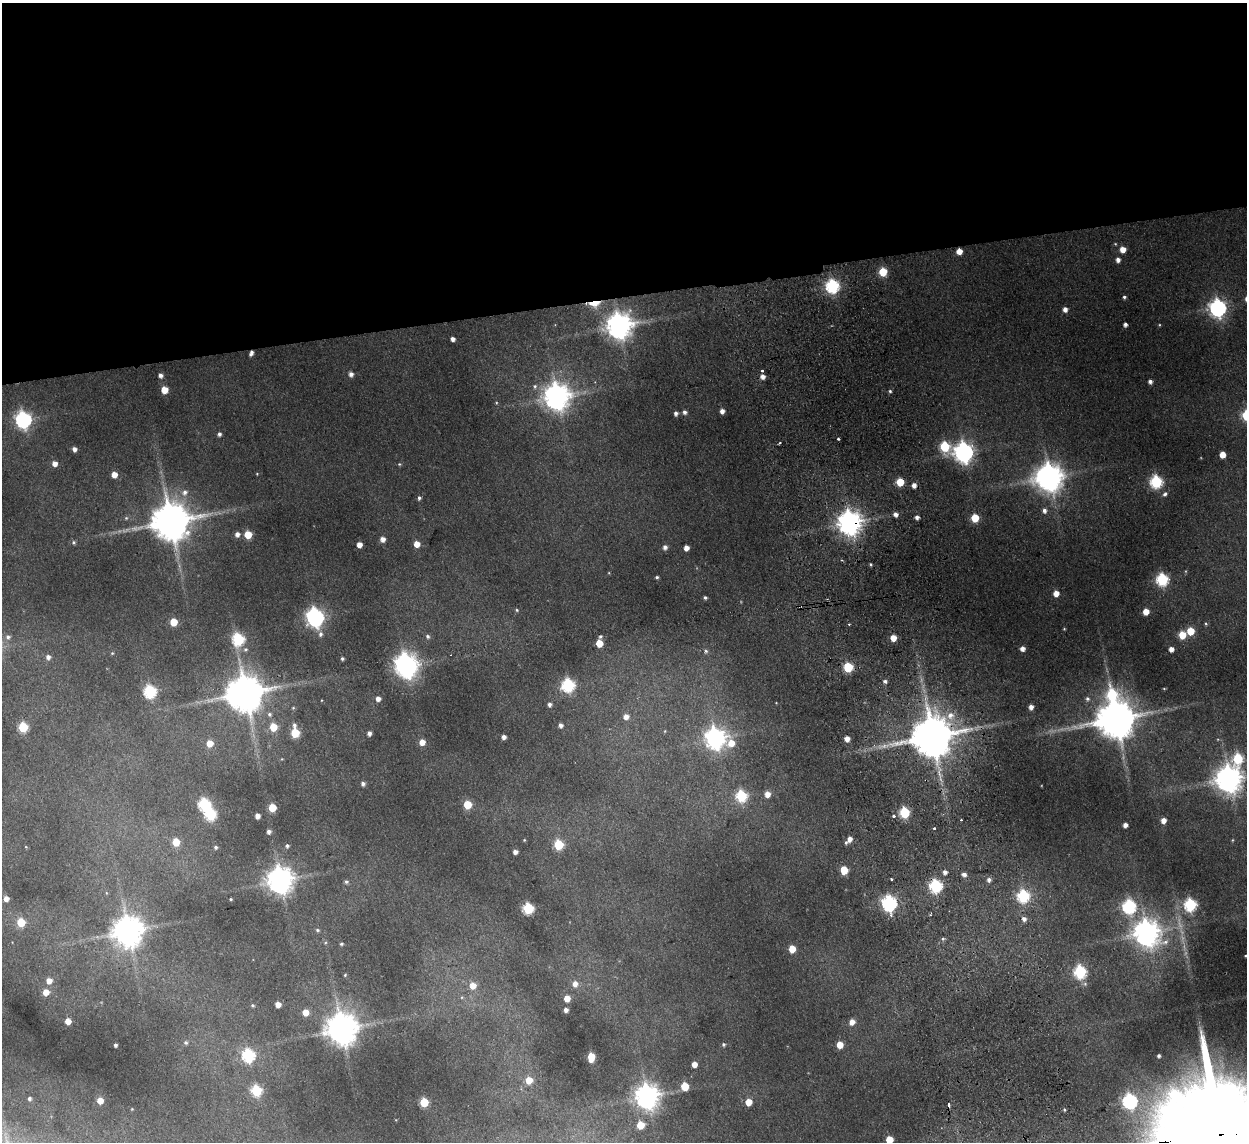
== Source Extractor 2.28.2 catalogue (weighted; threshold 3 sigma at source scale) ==
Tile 2 of 4 x 4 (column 2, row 1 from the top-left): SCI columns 1298-2542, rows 3573-4712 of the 5083 x 4981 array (HDU 1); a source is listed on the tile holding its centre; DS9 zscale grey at full resolution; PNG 1249 x 1144 px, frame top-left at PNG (2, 3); no overlay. Shown black and unused: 26% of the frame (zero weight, under 2 of 3 exposures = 3% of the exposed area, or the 3 px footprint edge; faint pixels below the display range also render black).
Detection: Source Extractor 2.28.2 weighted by HDU 2 'WHT'; one run over the whole footprint, this tile lists its part. Background 0.186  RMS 0.015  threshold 0.0658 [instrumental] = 3 sigma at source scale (4.5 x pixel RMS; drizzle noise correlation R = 1.50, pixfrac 1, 0.05/0.05 arcsec/px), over >= 5 px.
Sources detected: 206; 2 too faint to see at this stretch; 2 cosmic-ray / hot-pixel residue — not listed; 1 inside a brighter listed object's ellipse — not listed separately; the other 201 listed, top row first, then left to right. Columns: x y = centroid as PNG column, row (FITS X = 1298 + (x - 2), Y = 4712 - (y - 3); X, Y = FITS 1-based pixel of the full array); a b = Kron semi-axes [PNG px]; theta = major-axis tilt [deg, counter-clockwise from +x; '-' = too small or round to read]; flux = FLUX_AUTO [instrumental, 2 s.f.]
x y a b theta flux
1123 249 5 5 - 16
959 251 5 5 - 16
1118 260 5 5 - 6.5
883 272 6 5 - 47
832 286 6 6 - 250
1124 297 4 4 - 2.6
595 303 12 7 8 27
1218 308 7 7 - 560
1065 309 5 5 - 7.8
619 325 9 8 - 1700
1125 325 4 4 - 4.7
453 339 4 4 - 6
762 371 3 3 - 2
351 374 5 4 - 6.2
160 375 5 5 - 5.5
763 376 5 5 - 7.1
1150 382 4 4 - 5.1
535 386 6 6 - 3.2
164 390 5 5 - 26
890 391 4 4 - 2.1
557 396 9 8 - 1600
722 411 5 4 - 7.6
685 412 5 5 - 4.5
676 413 5 4 - 4.7
1246 415 6 6 - 86
23 420 7 7 - 460
219 434 5 4 - 4.2
838 439 3 3 - 2.3
780 443 3 2 - 1.8
945 446 7 6 - 98
74 449 4 4 - 6.4
964 452 8 7 - 860
1222 455 5 5 - 19
55 464 5 5 - 9
399 464 5 4 - 1.6
257 474 4 3 - 1.1
114 475 5 5 - 16
1049 477 10 9 - 2100
900 482 5 5 - 45
1156 482 6 6 - 180
914 485 5 4 - 7.6
185 492 9 8 - 8.7
1165 494 7 6 - 4
419 498 5 4 - 3.1
1044 510 6 5 - 5.7
895 514 5 4 - 6.4
917 517 4 4 - 5.5
126 518 6 5 - 2
975 518 5 5 - 44
170 521 11 10 - 5300
850 522 8 8 - 1500
237 534 6 5 - 6.9
248 535 5 5 - 36
382 539 5 5 - 8.2
73 542 5 5 - 2.7
417 544 5 5 - 15
359 545 5 4 - 11
665 547 5 5 - 5.2
686 548 5 4 - 8.9
871 564 3 3 - 1.7
657 577 3 3 - 2
1162 579 6 6 - 180
1056 593 5 5 - 14
705 598 3 3 - 2.5
517 610 5 4 - 2.1
1146 611 5 5 - 19
315 617 9 7 -61 630
173 622 5 5 - 35
849 624 3 2 - 1.7
1206 624 5 4 - 2
1064 629 3 3 - 1.3
1190 631 5 5 - 33
320 634 8 6 75 4.9
1182 635 5 5 - 34
428 636 6 5 - 3.4
600 636 5 5 - 2.5
8 637 6 6 - 4.6
893 638 5 5 - 19
238 639 7 6 - 160
599 643 5 5 - 28
245 649 6 6 - 3.8
1022 649 5 4 - 8.2
1171 649 4 4 - 8.8
706 651 7 5 79 3.2
112 653 5 4 - 1.6
48 657 6 5 - 6.2
342 659 4 4 - 2.8
406 665 10 8 -54 1200
848 667 6 5 - 78
885 681 5 4 - 3.4
568 685 7 6 - 220
1164 688 4 3 - 1.3
150 692 6 6 - 200
245 693 11 11 - 4400
1112 695 10 9 - 100
378 699 5 5 - 7.4
1087 699 7 6 - 4.4
550 704 5 4 - 4.8
1031 707 5 4 - 7.4
293 708 5 5 - 1.7
269 714 6 6 - 4
950 715 11 9 50 14
626 717 6 6 - 9.3
1116 719 12 11 - 5300
560 725 5 4 - 5.4
23 727 6 5 - 94
273 727 5 5 - 38
665 731 5 3 - 1.1
295 732 7 5 -85 67
369 733 5 4 - 5.9
932 736 12 11 - 6300
504 737 4 4 - 5.9
715 738 8 8 - 920
847 739 5 4 - 10
422 742 5 5 - 14
210 743 5 5 - 21
731 743 9 8 - 22
1238 758 8 6 75 98
1229 779 9 9 - 1900
363 784 5 4 - 4.1
767 794 6 5 - 13
741 796 6 6 - 130
204 804 6 6 - 160
467 805 5 5 - 41
272 808 5 5 - 43
904 812 6 5 - 110
210 814 6 6 - 160
257 816 4 4 - 8.9
894 816 3 3 - 4.8
961 820 2 2 - 1.2
1163 820 5 5 - 10
1125 825 4 4 - 6.8
934 828 3 2 - 2.8
269 832 4 4 - 5.3
849 839 6 5 - 9.3
524 840 3 3 - 1.2
176 842 5 5 - 37
558 845 6 5 - 81
287 846 4 4 - 3
26 847 4 3 - 0.95
215 847 4 4 - 3
515 852 4 4 - 5.9
844 870 5 5 - 40
945 872 5 5 - 5.3
964 874 5 4 - 5.6
891 879 3 3 - 6.7
280 880 9 8 - 1800
989 880 5 5 - 4.8
346 882 5 5 - 3
936 886 6 6 - 210
106 893 5 3 - 1.4
1023 896 6 6 - 180
6 899 5 4 - 8.5
231 899 3 2 - 1.5
889 903 8 7 - 340
1190 905 6 6 - 190
1129 907 7 6 - 250
528 908 6 6 - 140
1024 919 6 5 - 6.3
21 922 5 5 - 52
317 930 5 4 - 2.5
128 931 9 9 - 2600
1147 933 10 9 - 1700
943 939 5 5 - 2.3
341 944 4 4 - 2.4
792 949 5 5 - 27
1080 972 7 6 - 180
345 975 4 4 - 1.6
49 981 6 5 - 12
575 984 8 7 - 9.9
473 985 7 6 - 18
46 992 5 5 - 17
567 998 5 5 - 18
278 1004 5 4 - 14
253 1005 5 4 - 2.2
566 1010 4 4 - 6
305 1012 5 5 - 20
68 1021 5 4 - 15
852 1022 6 5 - 11
342 1029 10 9 - 2900
186 1043 5 5 - 3.1
723 1044 4 4 - 2.6
115 1045 4 3 - 3.5
840 1045 5 5 - 20
248 1055 6 6 - 200
1159 1056 4 3 - 3.1
591 1057 7 5 85 31
694 1064 5 4 - 11
529 1080 6 6 - 23
685 1086 6 5 - 34
256 1090 6 6 - 120
647 1096 8 8 - 1400
29 1099 4 4 - 3.3
100 1101 5 5 - 18
1130 1101 7 6 - 310
424 1102 5 5 - 62
748 1102 5 5 - 22
949 1105 4 3 - 13
640 1125 5 5 - 39
1218 1135 68 24 8 99000
889 1140 5 5 - 34
Overlapping masked pixels (flux is a lower limit): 7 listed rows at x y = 959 251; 595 303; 850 522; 245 693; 932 736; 936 886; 1218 1135
Isophote crosses this tile's border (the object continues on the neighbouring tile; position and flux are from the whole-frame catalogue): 3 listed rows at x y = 1246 415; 1218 1135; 889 1140